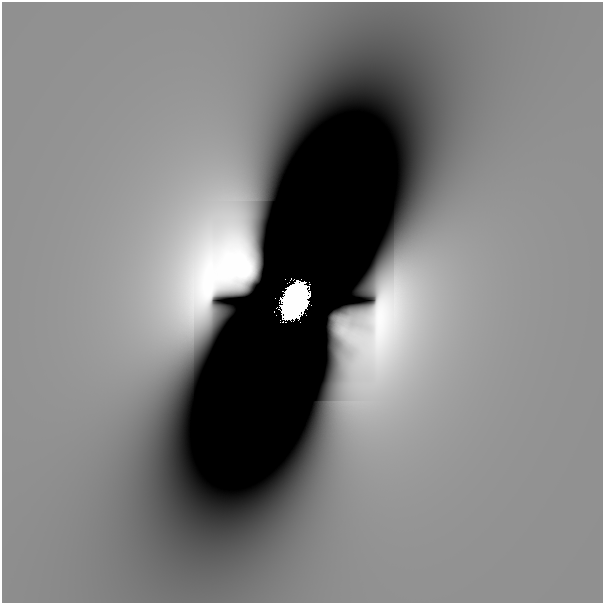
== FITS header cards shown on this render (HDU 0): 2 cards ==
NAXIS1  =                  601
NAXIS2  =                  601

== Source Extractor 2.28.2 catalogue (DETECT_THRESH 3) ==
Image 601 x 601 px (HDU 0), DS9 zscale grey, 1 PNG px = 1 image px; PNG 605 x 605 px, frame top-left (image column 1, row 601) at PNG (2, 2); no overlay
Background 4.85e-11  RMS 1.0e-10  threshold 3.03e-10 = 3 sigma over >= 5 px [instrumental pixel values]
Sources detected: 7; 4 with non-positive FLUX_AUTO (blend fragments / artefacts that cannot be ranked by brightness) are not listed; the other 3 listed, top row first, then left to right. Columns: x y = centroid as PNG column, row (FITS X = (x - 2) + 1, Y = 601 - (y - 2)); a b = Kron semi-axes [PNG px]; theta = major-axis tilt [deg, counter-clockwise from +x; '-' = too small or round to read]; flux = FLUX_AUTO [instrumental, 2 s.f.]
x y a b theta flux
285 279 2 2 - 0.0056
275 298 2 2 - 0.0093
294 300 25 16 67 40
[4 non-positive-flux detections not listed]